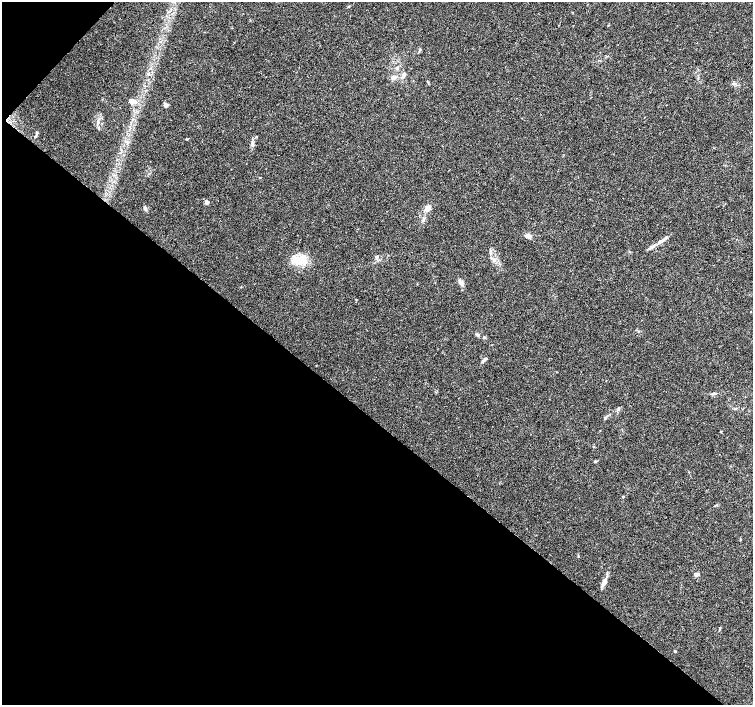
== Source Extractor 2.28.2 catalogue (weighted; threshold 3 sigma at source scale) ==
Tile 9 of 4 x 4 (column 1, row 3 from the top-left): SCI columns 8-1509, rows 1642-3047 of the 6016 x 6028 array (HDU 1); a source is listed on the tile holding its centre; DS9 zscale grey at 2 x 2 block average (1 PNG px = mean of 2 x 2 image px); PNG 755 x 707 px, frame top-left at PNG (2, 2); no overlay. Shown black and unused: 41% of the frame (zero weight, under 3 of 4 exposures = <1% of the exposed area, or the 3 px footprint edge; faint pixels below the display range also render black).
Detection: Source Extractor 2.28.2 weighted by HDU 2 'WHT'; one run over the whole footprint, this tile lists its part. Background 0.0466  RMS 0.0039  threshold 0.0176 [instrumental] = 3 sigma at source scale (4.5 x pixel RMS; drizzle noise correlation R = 1.50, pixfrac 1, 0.0396/0.0396 arcsec/px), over >= 5 px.
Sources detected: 35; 1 inside a brighter listed object's ellipse — not listed separately; the other 34 listed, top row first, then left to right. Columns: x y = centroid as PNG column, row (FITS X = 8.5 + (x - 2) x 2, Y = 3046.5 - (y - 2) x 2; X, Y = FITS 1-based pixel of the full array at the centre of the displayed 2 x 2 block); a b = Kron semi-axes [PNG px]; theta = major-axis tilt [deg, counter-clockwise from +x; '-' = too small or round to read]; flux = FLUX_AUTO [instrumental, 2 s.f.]
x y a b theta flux
608 25 3 2 - 0.4
397 68 4 3 - 1.1
404 74 5 5 - 2.3
395 77 6 4 -3 2.5
132 101 3 3 - 14
166 105 3 3 - 8.6
37 133 4 4 - 1.3
256 137 3 2 - 0.73
252 144 6 3 -70 1.8
207 202 3 2 - 6.3
145 208 5 4 - 1.5
427 209 5 5 - 5.6
528 236 6 4 -35 4.1
662 240 12 3 32 3.6
652 247 7 4 33 2.4
490 251 3 2 - 0.87
376 257 4 3 - 1.8
299 260 19 10 -22 15
461 283 7 5 -32 2.9
477 335 5 4 - 1.5
484 337 3 3 - 0.91
485 359 7 4 36 2.2
714 393 7 3 4 1.7
735 409 4 3 - 1.1
605 418 4 3 - 1
593 447 3 2 - 0.44
595 461 3 3 - 0.7
623 496 3 2 - 0.66
740 539 3 2 - 0.65
578 556 3 2 - 0.62
696 574 5 3 - 2.6
604 582 8 5 58 4
720 628 6 2 70 0.8
675 651 3 2 - 0.98
Diffuse or blended objects may show on this block-average render without a row.